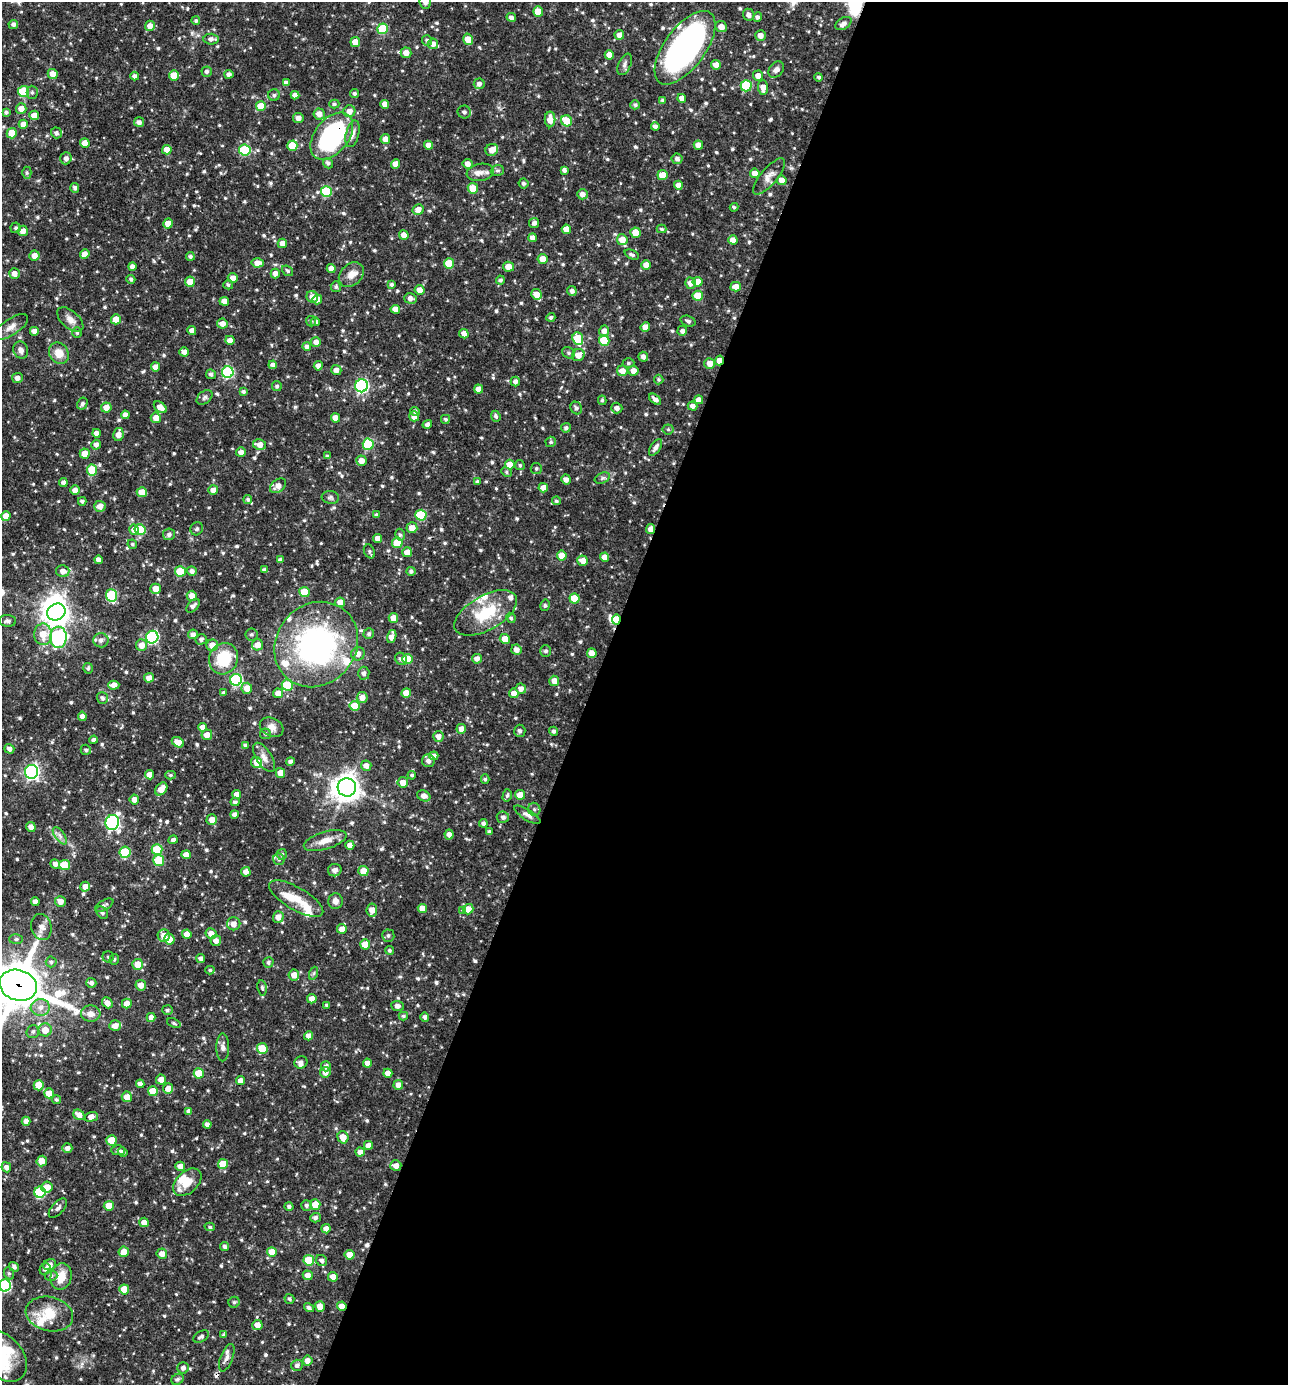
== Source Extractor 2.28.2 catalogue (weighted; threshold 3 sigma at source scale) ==
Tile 12 of 4 x 4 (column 4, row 3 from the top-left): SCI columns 4128-5413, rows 1385-2767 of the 5550 x 5536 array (HDU 1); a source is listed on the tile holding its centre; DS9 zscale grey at full resolution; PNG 1290 x 1387 px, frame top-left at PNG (2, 2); each listed source drawn as its Kron ellipse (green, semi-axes under 4 px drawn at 4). Shown black and unused: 54% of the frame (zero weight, under 3 of 4 exposures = <1% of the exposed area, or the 3 px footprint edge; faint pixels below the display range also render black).
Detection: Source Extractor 2.28.2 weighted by HDU 2 'WHT'; one run over the whole footprint, this tile lists its part. Background 0.0649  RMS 0.0036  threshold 0.016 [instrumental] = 3 sigma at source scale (4.5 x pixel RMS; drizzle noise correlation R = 1.50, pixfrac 1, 0.05/0.05 arcsec/px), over >= 5 px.
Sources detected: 767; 6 inside a brighter object's white glare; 2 cosmic-ray / hot-pixel residue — neither listed nor drawn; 22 inside a brighter listed object's ellipse — not listed separately; of the other 737, all 500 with FLUX_AUTO >= 0.586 (the completeness limit of this list) listed and drawn (237 fainter detections not listed), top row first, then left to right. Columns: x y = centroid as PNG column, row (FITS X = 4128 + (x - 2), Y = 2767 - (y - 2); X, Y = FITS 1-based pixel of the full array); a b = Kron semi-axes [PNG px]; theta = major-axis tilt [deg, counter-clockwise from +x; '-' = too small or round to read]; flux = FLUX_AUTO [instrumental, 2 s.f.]
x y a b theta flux
425 2 6 5 - 1.3
538 11 5 5 - 4.7
749 15 6 5 - 1.6
511 17 5 4 - 1.3
757 17 5 4 - 1
196 21 4 4 - 0.73
13 24 5 4 - 1.2
843 24 9 5 33 1.5
150 26 5 5 - 2.2
721 27 6 5 - 2.5
382 29 5 5 - 15
619 35 5 4 - 1.9
760 35 5 5 - 2.1
211 39 8 5 -3 1.5
468 39 6 4 -75 4.2
427 40 5 5 - 0.83
355 42 5 5 - 4.1
433 44 5 5 - 1.8
685 48 43 20 54 110
406 53 5 5 - 2.7
609 55 4 4 - 3.2
625 64 11 6 65 1.3
716 65 5 4 - 2.5
776 70 9 6 51 1.4
207 72 5 5 - 1.1
53 74 5 5 - 2.7
229 74 4 4 - 1.3
174 75 5 5 - 4.6
135 76 4 4 - 1.3
758 76 5 5 - 2.3
819 77 4 4 - 0.78
286 83 4 4 - 1.5
479 84 5 5 - 1.3
746 86 5 5 - 19
763 87 7 5 -87 2.7
23 91 5 5 - 16
32 92 6 5 - 0.8
355 94 4 4 - 0.82
274 95 5 5 - 0.66
295 95 4 4 - 1.8
682 98 4 4 - 2
663 101 4 4 - 1.2
334 104 5 4 - 0.66
385 104 4 4 - 2.1
635 105 5 4 - 0.82
261 106 5 5 - 6.6
21 109 5 5 - 3.2
349 111 6 6 - 2.5
6 112 4 4 - 0.73
464 112 7 6 - 1.1
319 114 5 5 - 2.6
34 115 5 5 - 2.6
298 118 5 5 - 2
550 119 8 5 90 3.5
567 121 6 5 - 7.2
139 122 5 5 - 1.5
23 124 4 4 - 3
655 126 4 4 - 1
12 133 5 5 - 6
56 133 5 5 - 0.94
352 134 13 6 75 1.8
332 136 27 17 52 51
385 139 5 4 - 2.7
85 143 4 4 - 3.1
428 145 4 4 - 2.5
698 145 4 4 - 2.9
292 146 5 5 - 7.1
167 150 5 5 - 3.5
245 150 5 5 - 20
492 150 6 6 - 2.7
66 158 6 5 - 1.5
677 159 5 5 - 1.2
328 163 5 4 - 0.92
396 164 5 4 - 3.2
467 164 5 5 - 2.1
497 170 6 5 - 0.75
564 170 4 4 - 1
480 172 14 8 10 2.4
27 173 6 4 90 0.63
755 173 5 4 - 3.5
662 175 5 5 - 5.7
769 176 22 8 50 2.8
782 180 5 4 - 2.7
524 183 5 5 - 0.91
678 185 4 4 - 2.1
75 188 5 4 - 0.92
473 188 5 5 - 6.1
326 191 5 5 - 17
582 194 5 5 - 2.2
734 207 4 3 - 0.63
418 209 6 5 - 2.4
168 223 5 4 - 3.2
534 223 5 5 - 1.2
16 228 5 5 - 0.83
566 229 5 4 - 3.5
662 229 5 4 - 0.61
23 231 5 5 - 2.5
636 233 5 5 - 5.6
404 235 5 4 - 2.2
532 238 4 4 - 1.8
622 240 5 5 - 4.4
733 240 5 4 - 2.4
282 243 5 4 - 2.4
85 254 5 4 - 2.5
632 255 8 4 -23 0.95
34 256 5 5 - 2.8
190 256 4 4 - 0.85
543 259 5 5 - 3.2
258 263 6 4 3 3.2
449 263 5 5 - 7.7
646 265 5 4 - 2.6
132 267 4 4 - 1.7
508 267 5 5 - 3.5
331 268 4 4 - 2.2
288 271 6 4 -39 0.62
275 273 5 4 - 2.2
14 274 5 5 - 1.9
351 275 14 10 43 3.3
233 278 5 4 - 2.1
131 279 4 4 - 0.77
500 280 4 4 - 0.77
190 282 5 5 - 3.7
698 282 5 4 - 3.7
690 283 5 5 - 2.2
391 284 4 4 - 0.83
228 285 5 4 - 0.7
336 287 5 5 - 0.76
736 287 5 5 - 3.3
419 290 5 5 - 2.8
572 291 5 4 - 1.4
536 294 5 5 - 3.7
698 296 5 5 - 6.9
312 297 6 5 - 2.5
410 298 6 5 - 1.5
317 299 5 4 - 2.2
224 301 5 4 - 2.7
395 309 4 4 - 2.7
551 317 4 4 - 0.8
70 319 16 8 -42 2.6
116 319 5 5 - 4.6
311 321 5 5 - 0.63
688 321 8 5 -20 0.89
315 322 4 4 - 0.88
222 324 5 5 - 2.3
11 327 20 8 33 2.7
645 327 5 4 - 2.4
192 330 4 4 - 2.2
34 331 4 4 - 2
604 331 5 5 - 2.4
682 331 5 5 - 1.2
77 333 5 4 - 0.59
464 334 5 4 - 2.5
578 339 6 5 - 12
230 340 5 4 - 2.4
604 341 5 5 - 9.1
316 342 5 5 - 1.8
307 346 4 4 - 1.2
21 350 9 7 -71 1.7
184 352 5 4 - 1.8
59 353 11 9 -56 4.5
569 353 7 5 -38 0.74
578 355 6 6 - 3.2
643 357 5 5 - 1.4
719 360 5 4 - 3.5
629 363 6 4 1 0.66
710 363 5 5 - 3
273 365 4 4 - 1.5
318 366 5 4 - 1.5
155 367 4 4 - 2.2
336 370 5 5 - 1.9
622 371 5 5 - 3
633 371 5 5 - 2.8
228 372 6 6 - 31
211 374 5 4 - 1
17 378 5 5 - 1.9
659 379 5 5 - 0.63
515 381 5 4 - 1.5
277 386 5 4 - 0.92
362 386 6 6 - 60
478 389 5 4 - 2.5
243 392 4 4 - 0.7
205 397 9 6 40 0.89
655 399 7 4 -41 1.7
602 400 5 4 - 0.7
699 400 4 4 - 2.4
82 404 6 5 - 0.86
692 406 5 4 - 1.5
160 407 7 5 -38 2.6
106 408 5 5 - 2.8
576 408 6 5 - 0.94
617 408 6 5 - 1.6
415 411 4 4 - 0.94
125 415 4 4 - 1.8
414 416 5 5 - 3.1
496 416 5 4 - 0.87
156 418 5 5 - 3.1
335 418 4 4 - 3
445 419 4 4 - 0.67
427 424 5 4 - 0.88
566 428 5 4 - 0.89
668 429 5 5 - 0.61
97 433 4 4 - 1.7
118 434 6 5 - 2.6
551 442 5 5 - 0.64
368 444 6 5 - 19
96 445 5 5 - 1.6
259 445 6 5 - 2.6
655 447 9 5 57 1.6
241 452 5 4 - 1.7
85 453 5 5 - 3
327 456 4 4 - 0.65
361 461 5 5 - 2.6
510 464 5 5 - 4.4
520 465 5 5 - 0.64
536 468 5 5 - 0.76
92 470 5 5 - 10
506 472 5 4 - 0.61
602 478 8 5 24 0.84
566 479 5 5 - 1.9
477 481 4 4 - 0.7
63 482 4 4 - 1.4
278 486 9 6 37 2.3
543 488 5 4 - 2.1
75 490 5 4 - 2.2
213 490 5 4 - 2.6
142 492 5 5 - 4.4
330 497 9 6 -5 0.86
248 500 4 4 - 0.76
82 501 4 4 - 0.86
556 501 4 4 - 0.69
100 506 5 5 - 2.5
376 515 4 4 - 0.63
421 515 5 5 - 17
6 516 5 4 - 3.2
412 528 5 5 - 3.2
197 529 7 6 - 0.75
651 529 5 4 - 2.3
134 530 5 4 - 2.9
140 530 5 5 - 14
169 534 6 6 - 1.2
400 535 6 5 - 0.75
377 538 4 4 - 2.2
397 543 5 5 - 10
132 544 5 4 - 0.59
369 551 7 5 -63 0.79
407 552 5 5 - 3
562 555 5 5 - 4.9
604 557 4 4 - 2.8
98 560 4 4 - 1.7
280 560 4 4 - 0.91
583 561 5 5 - 3
264 570 4 3 - 0.95
63 571 7 6 - 2.2
180 571 5 5 - 9.6
192 571 5 5 - 1.4
411 571 4 4 - 0.87
156 589 5 5 - 3.2
304 592 5 5 - 8.6
112 595 6 5 - 23
192 596 5 5 - 2.5
574 598 5 5 - 8.5
340 602 5 4 - 2.8
545 605 6 4 77 0.63
193 606 8 5 44 1.3
56 612 9 8 - 250
486 613 35 17 29 15
393 618 5 4 - 4
511 618 5 4 - 0.71
616 619 5 4 - 5.6
7 621 9 6 -3 1.1
43 634 10 9 - 5.5
193 634 5 5 - 1.5
251 634 6 6 - 0.7
369 634 5 5 - 0.89
58 637 10 8 90 62
152 637 6 6 - 42
392 637 7 4 74 2.8
201 639 6 5 - 1.1
505 639 5 5 - 3.5
101 640 7 7 - 1.7
316 644 45 39 50 83
142 645 6 5 - 3.2
212 645 6 6 - 3.8
258 645 6 5 - 3
516 650 5 5 - 2.2
545 651 5 5 - 0.92
592 653 5 5 - 3.9
358 654 7 6 - 2.1
224 659 16 14 65 14
401 659 6 5 - 1.2
407 659 5 5 - 8.1
477 659 5 5 - 1.6
88 668 5 5 - 0.66
364 673 6 5 - 1.3
149 678 5 5 - 2.4
236 680 6 6 - 37
554 681 5 5 - 2.9
114 685 5 4 - 2.7
287 685 5 5 - 9.3
247 688 5 5 - 3.6
521 689 5 5 - 1.8
223 693 4 3 - 0.64
278 693 5 5 - 2.7
406 693 5 5 - 4.1
514 693 5 4 - 2.9
362 697 5 5 - 2.6
102 698 6 5 - 1
355 706 5 5 - 6.7
82 716 4 4 - 1.5
203 727 4 4 - 2.1
272 727 12 9 -28 2.4
461 729 5 5 - 2.4
520 731 6 5 - 0.87
554 731 4 4 - 0.86
265 734 5 5 - 0.59
207 735 5 5 - 2.7
438 736 5 5 - 2.3
93 740 4 4 - 1.1
178 742 6 5 - 3
245 745 4 3 - 0.88
9 749 5 4 - 1.5
86 750 5 5 - 0.73
434 756 4 4 - 2
264 757 16 7 -58 2.3
290 761 4 4 - 1
428 761 6 6 - 1.8
257 762 5 5 - 3.9
366 766 5 5 - 2.2
31 772 7 6 - 91
280 773 5 4 - 3.3
150 775 4 4 - 3.3
170 775 5 4 - 0.61
412 775 4 4 - 0.63
485 779 5 4 - 0.64
403 782 5 5 - 3.1
347 787 9 9 - 350
161 789 7 5 50 3.8
237 795 4 4 - 2.6
507 795 6 4 76 0.75
520 795 5 4 - 4.5
424 796 7 5 -28 2.1
134 799 5 4 - 2.3
235 802 4 4 - 0.83
534 809 6 6 - 0.87
234 814 4 4 - 1.1
527 815 15 5 -32 1.5
503 817 6 5 - 1.2
212 820 5 5 - 2.9
112 822 8 7 - 62
483 823 4 4 - 1.1
31 827 5 4 - 2.1
489 832 4 3 - 0.8
449 834 5 4 - 1.9
60 836 10 5 -55 1.3
173 840 5 4 - 1.1
325 841 22 8 17 4.2
350 845 4 4 - 2.4
157 849 5 5 - 13
125 852 5 5 - 18
282 854 5 5 - 0.89
186 855 5 4 - 2.9
279 859 6 5 - 0.72
159 860 5 5 - 11
55 864 5 4 - 1.6
64 865 5 5 - 6.1
335 870 7 6 - 1.5
363 871 5 5 - 4.8
246 872 5 4 - 2.3
85 887 5 4 - 2.3
296 899 30 11 -30 6.8
335 901 8 7 - 2.2
35 902 4 4 - 1.6
60 902 5 5 - 2.6
104 905 10 5 30 1
422 908 4 4 - 3
468 909 5 5 - 3.1
372 910 6 5 - 2.8
463 910 4 3 - 0.94
102 913 7 5 -50 0.76
278 917 6 5 - 2.6
234 924 6 6 - 2.4
41 927 13 10 -77 2.8
342 929 5 5 - 2.7
211 933 5 5 - 2.8
187 934 4 4 - 2.3
164 936 6 6 - 3.1
388 936 6 6 - 0.86
16 939 7 5 2 0.73
169 939 5 5 - 5
216 941 5 5 - 1.8
365 944 5 5 - 6.5
389 950 4 4 - 0.69
108 957 5 5 - 0.64
114 959 5 5 - 0.62
201 959 4 4 - 1.4
51 962 5 5 - 0.8
268 962 5 5 - 0.8
138 964 5 5 - 4.7
210 970 4 4 - 0.6
314 973 7 4 71 0.6
294 975 5 5 - 2.5
91 983 5 5 - 1.1
18 985 19 15 -18 1500
141 985 5 5 - 2.6
262 988 7 4 -82 0.75
312 999 5 4 - 2.2
107 1003 6 4 -49 2.6
127 1004 5 5 - 3
327 1005 4 4 - 0.7
397 1006 6 5 - 1.5
40 1007 9 8 - 2.6
167 1010 5 5 - 0.76
91 1014 10 8 -4 2.7
403 1016 4 4 - 0.68
151 1017 4 4 - 2
425 1017 4 4 - 1
174 1023 7 4 -22 0.67
115 1026 6 5 - 3.2
45 1030 6 6 - 3.6
33 1032 6 6 - 0.98
309 1036 4 4 - 2.5
223 1047 14 6 90 1.7
262 1048 5 5 - 8.4
301 1062 7 6 - 1.6
367 1063 4 4 - 2.4
326 1066 5 5 - 1.2
325 1072 5 5 - 2.6
199 1073 5 5 - 9.9
388 1073 4 4 - 2.3
161 1079 5 5 - 2.4
240 1081 4 4 - 2.4
140 1084 4 4 - 1.6
39 1085 5 5 - 7.4
398 1085 5 5 - 2.5
168 1089 5 5 - 2.8
153 1091 5 5 - 6.7
49 1093 5 5 - 6.7
127 1097 5 5 - 3.1
56 1099 5 4 - 0.59
189 1111 4 4 - 1.3
79 1115 6 5 - 2.5
91 1117 7 4 17 2.5
26 1121 4 4 - 2.3
207 1124 4 4 - 1.3
343 1137 6 5 - 3.7
111 1140 5 5 - 6.9
368 1145 4 4 - 2.3
67 1148 5 5 - 1.7
118 1150 7 5 0 0.76
123 1152 5 4 - 1.4
360 1152 4 4 - 1.7
42 1161 5 5 - 3.3
223 1164 5 5 - 7.4
396 1165 5 5 - 2.1
180 1166 5 4 - 2.3
6 1167 5 4 - 1.4
187 1182 16 10 43 5.3
47 1187 6 5 - 3.3
40 1192 5 5 - 27
306 1205 5 5 - 0.8
315 1205 5 5 - 4.7
109 1206 5 5 - 4.7
289 1206 4 4 - 0.98
58 1208 12 6 47 1.2
315 1218 5 4 - 1.1
144 1222 5 4 - 2.5
210 1227 5 4 - 0.62
326 1229 5 4 - 1.9
224 1247 4 4 - 0.98
124 1252 5 5 - 3.7
272 1252 5 5 - 5.1
162 1254 5 5 - 2.3
350 1255 5 5 - 4.7
309 1260 5 5 - 12
322 1260 6 5 - 1.1
50 1265 6 5 - 2.1
14 1267 5 4 - 0.94
45 1269 6 5 - 0.86
9 1273 6 5 - 0.61
51 1275 6 5 - 0.95
308 1275 5 4 - 2.3
61 1277 13 10 75 6.1
333 1277 5 5 - 2.6
5 1285 6 6 - 39
124 1289 5 5 - 6.9
289 1299 5 5 - 0.72
234 1302 5 5 - 0.73
320 1306 5 5 - 3.2
342 1306 4 4 - 2.4
309 1308 5 4 - 0.91
49 1314 24 17 -13 9.4
257 1325 5 5 - 2.6
224 1335 4 4 - 0.85
201 1337 8 5 29 1.1
2 1356 29 20 -47 15
227 1358 14 6 69 1.7
307 1361 5 5 - 2.4
297 1365 6 5 - 1.1
183 1368 5 5 - 1.2
178 1379 6 5 - 0.71
Overlapping masked pixels (flux is a lower limit): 7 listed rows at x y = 332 136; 719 360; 651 529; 616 619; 18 985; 342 1306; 227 1358
Isophote crosses this tile's border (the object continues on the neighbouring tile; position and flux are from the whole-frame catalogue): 4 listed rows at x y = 425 2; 18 985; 5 1285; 2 1356